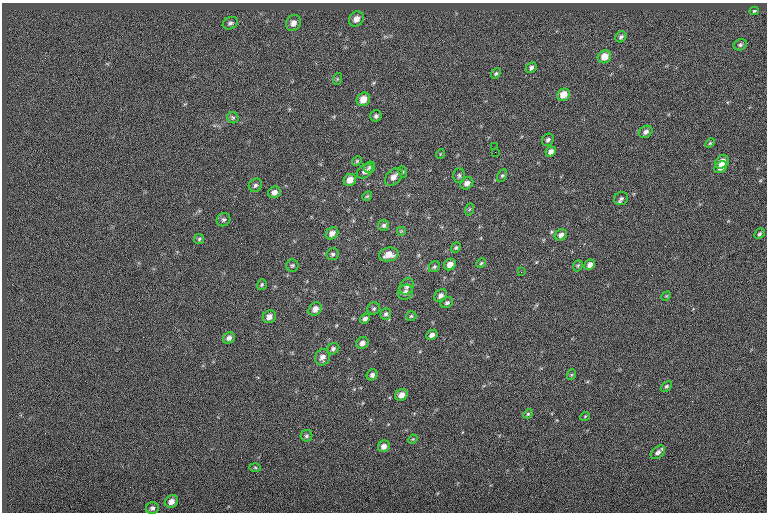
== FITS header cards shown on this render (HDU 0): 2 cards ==
NAXIS1  =                  765
NAXIS2  =                  510

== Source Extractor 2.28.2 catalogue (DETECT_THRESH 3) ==
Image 765 x 510 px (HDU 0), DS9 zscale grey, 1 PNG px = 1 image px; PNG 769 x 514 px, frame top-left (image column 1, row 510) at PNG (2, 3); each listed source drawn as its Kron ellipse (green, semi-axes under 4 px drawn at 4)
Background -0.0375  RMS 6.9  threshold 20.7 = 3 sigma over >= 5 px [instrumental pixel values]
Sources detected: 84; all 84 listed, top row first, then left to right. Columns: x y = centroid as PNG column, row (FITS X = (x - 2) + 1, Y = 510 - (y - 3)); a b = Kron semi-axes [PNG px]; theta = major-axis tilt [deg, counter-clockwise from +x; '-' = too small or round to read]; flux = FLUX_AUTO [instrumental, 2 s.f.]
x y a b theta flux
754 11 4 3 - 660
356 19 8 7 - 3000
230 23 8 6 23 1100
293 23 8 7 - 3000
621 37 6 5 - 1100
740 45 7 5 24 910
604 57 7 6 - 5600
531 68 6 5 - 1200
496 74 6 4 49 680
337 79 6 4 72 550
563 95 6 5 - 5300
363 99 7 6 - 4600
376 116 6 5 - 1100
233 118 6 5 - 770
646 132 7 5 33 1600
548 140 6 5 - 1100
710 143 5 3 - 520
495 147 2 2 - 200
495 152 2 2 - 970
551 152 5 4 - 1900
440 154 5 3 - 340
357 161 5 4 - 560
722 162 8 6 45 4900
370 167 6 5 - 840
721 167 7 5 36 3300
365 171 9 6 39 2100
403 172 6 4 -73 550
459 175 7 5 -90 910
502 176 6 4 62 780
394 177 10 7 46 2800
350 180 6 5 - 3900
467 183 7 5 36 2300
255 185 7 6 - 1200
274 192 6 5 - 2100
367 196 5 4 - 560
621 199 7 6 - 1200
470 209 6 4 69 500
223 220 7 6 - 1100
384 225 5 5 - 1100
401 231 5 5 - 580
332 233 7 5 40 2500
759 234 6 4 44 790
561 235 6 5 - 1900
199 239 5 5 - 760
456 248 6 4 48 720
333 254 6 6 - 960
389 255 10 7 12 4700
481 263 5 4 - 620
450 264 6 5 - 3600
292 265 6 6 - 870
590 265 6 4 46 2300
578 266 6 4 69 610
434 267 6 5 - 800
521 272 3 2 - 260
262 285 5 5 - 690
407 286 9 6 63 1800
405 292 8 7 - 2500
441 296 7 5 46 1900
666 296 5 4 - 450
447 303 6 5 - 980
374 308 7 6 - 900
315 309 7 6 - 2900
386 314 6 5 - 1000
411 316 5 5 - 700
269 317 7 6 - 2300
365 319 5 4 - 1600
432 335 6 5 - 1900
229 338 6 5 - 1800
362 343 6 5 - 2300
333 349 6 5 - 1200
322 357 8 7 - 2500
372 375 6 5 - 1300
571 375 5 3 - 430
666 386 6 4 43 710
401 395 6 5 - 3100
528 414 5 4 - 550
585 416 5 3 - 380
306 436 6 5 - 930
413 439 5 4 - 460
384 446 6 5 - 2400
658 452 8 5 42 1800
255 467 6 4 -2 520
171 501 7 6 - 3000
152 508 6 6 - 1200